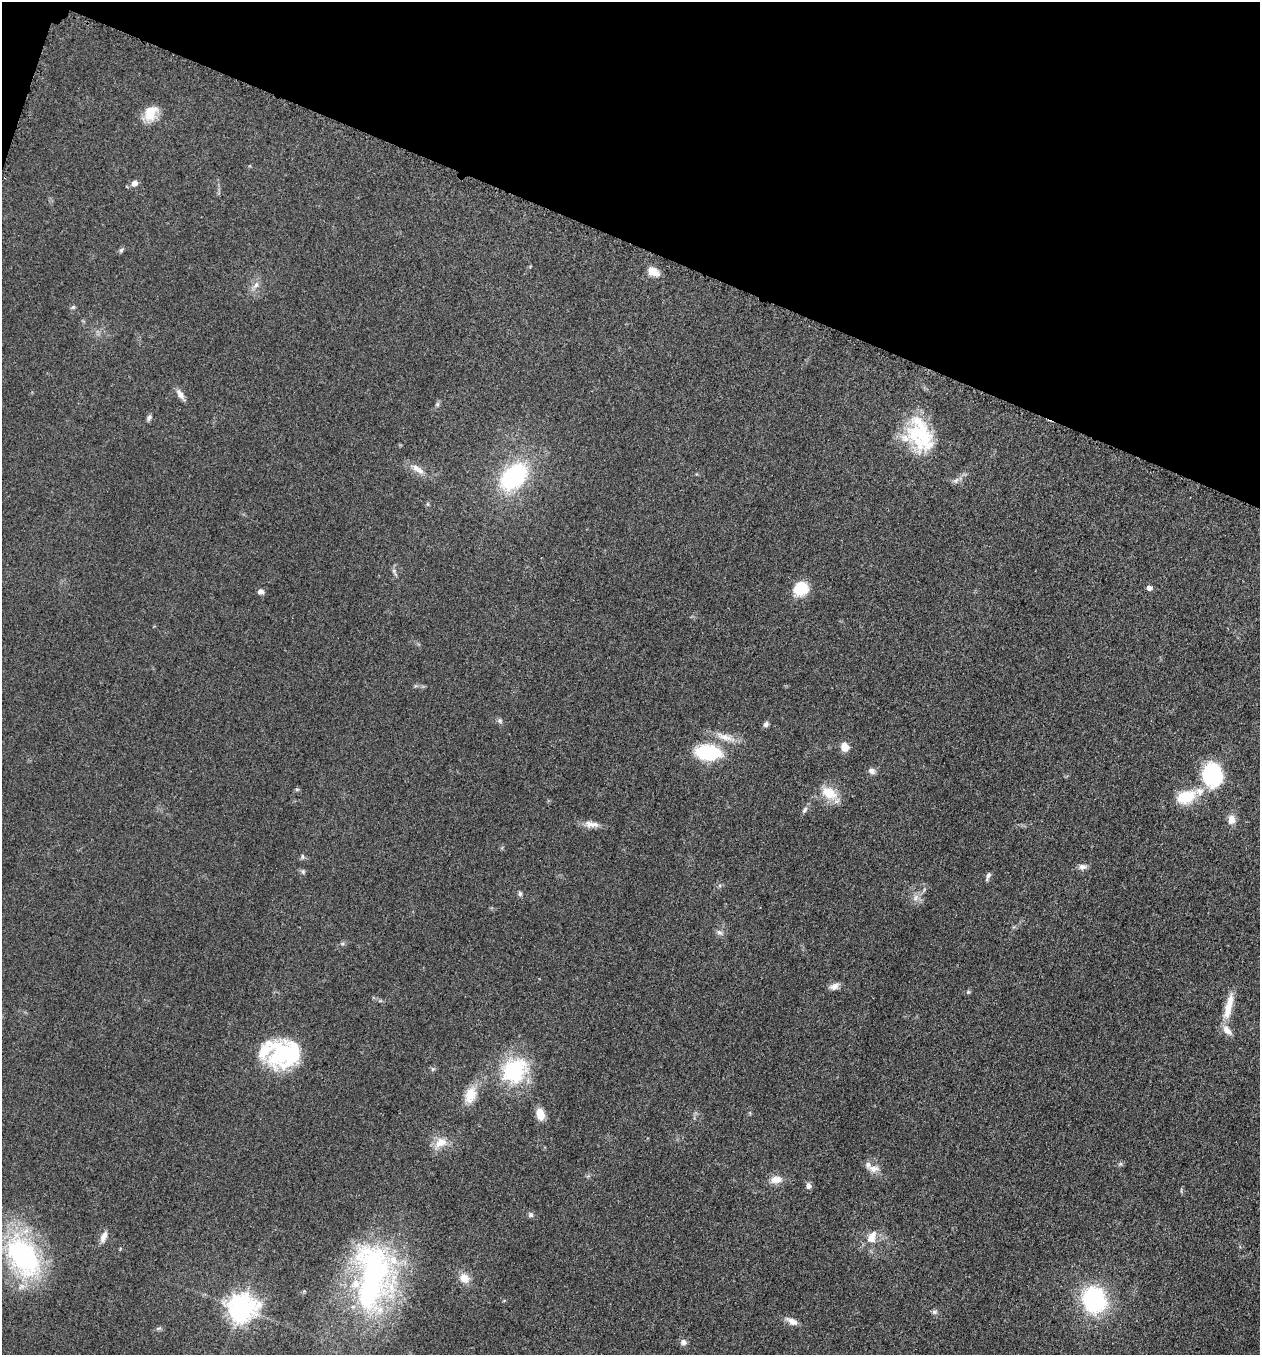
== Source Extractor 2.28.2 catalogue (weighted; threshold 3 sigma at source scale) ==
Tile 2 of 4 x 4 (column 2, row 1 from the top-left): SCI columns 1455-2712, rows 4077-5429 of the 5507 x 5462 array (HDU 1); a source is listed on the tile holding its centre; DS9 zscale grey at full resolution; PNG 1262 x 1357 px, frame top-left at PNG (2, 2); no overlay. Shown black and unused: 18% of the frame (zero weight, under 3 of 5 exposures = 3% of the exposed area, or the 3 px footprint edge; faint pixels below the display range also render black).
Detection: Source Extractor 2.28.2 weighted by HDU 2 'WHT'; one run over the whole footprint, this tile lists its part. Background 0.0608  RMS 0.0062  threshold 0.0278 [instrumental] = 3 sigma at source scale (4.5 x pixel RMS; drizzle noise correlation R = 1.50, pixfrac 1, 0.05/0.05 arcsec/px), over >= 5 px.
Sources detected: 70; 8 inside a brighter listed object's ellipse — not listed separately; the other 62 listed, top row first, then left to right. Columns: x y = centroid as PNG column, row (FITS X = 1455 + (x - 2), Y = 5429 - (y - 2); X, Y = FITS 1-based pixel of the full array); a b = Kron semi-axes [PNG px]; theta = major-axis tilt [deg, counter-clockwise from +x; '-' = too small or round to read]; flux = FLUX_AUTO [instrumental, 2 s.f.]
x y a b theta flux
151 113 20 14 63 11
134 183 6 6 - 3.9
121 250 7 5 45 1.1
653 272 15 9 -27 5.8
256 285 10 7 56 3
73 307 7 4 45 0.94
180 394 16 6 -56 3.5
437 404 7 4 89 1.1
149 418 8 5 73 1.5
920 435 41 28 -65 43
418 469 19 8 -33 5.8
514 477 25 16 44 78
428 504 6 4 -71 0.75
394 571 7 4 -72 1.3
1149 588 5 5 - 3
801 589 17 14 30 15
260 591 7 6 - 2.2
500 721 8 6 -47 1.5
766 724 8 6 46 1.7
724 737 26 8 -20 7.3
845 747 8 8 - 6.6
708 752 19 11 -6 53
872 771 10 7 -33 2.5
1212 775 16 14 -77 82
297 789 6 4 17 0.78
829 793 23 15 -29 12
1183 797 21 18 33 14
805 810 11 5 60 1.7
1231 819 12 10 87 4.9
591 824 22 8 -5 4.9
302 857 7 4 86 1.1
1082 867 10 7 2 2.7
303 872 6 6 - 1.1
988 876 12 4 68 1.7
520 894 7 5 -90 1.3
916 898 10 6 71 2.6
719 932 9 6 -30 2
834 986 13 8 23 3.1
968 992 4 4 - 0.77
1228 1007 38 9 77 11
280 1053 44 26 76 40
432 1069 6 4 89 0.96
514 1070 36 30 39 45
470 1095 23 14 76 11
540 1114 13 9 -74 7.8
441 1142 18 12 23 8
1120 1164 6 4 43 1.1
873 1169 16 8 -3 4.3
776 1179 16 10 5 6
808 1186 7 6 - 2.5
531 1215 7 7 - 1.5
104 1236 15 7 65 3.7
870 1239 14 9 -8 4.8
23 1256 54 32 -56 99
373 1277 89 43 85 160
464 1278 14 12 -52 6.5
1094 1300 19 16 -69 86
241 1308 9 8 - 710
934 1312 7 5 -22 1.4
792 1321 15 7 -23 4.1
158 1328 8 4 9 1.2
683 1342 9 7 -21 2.4